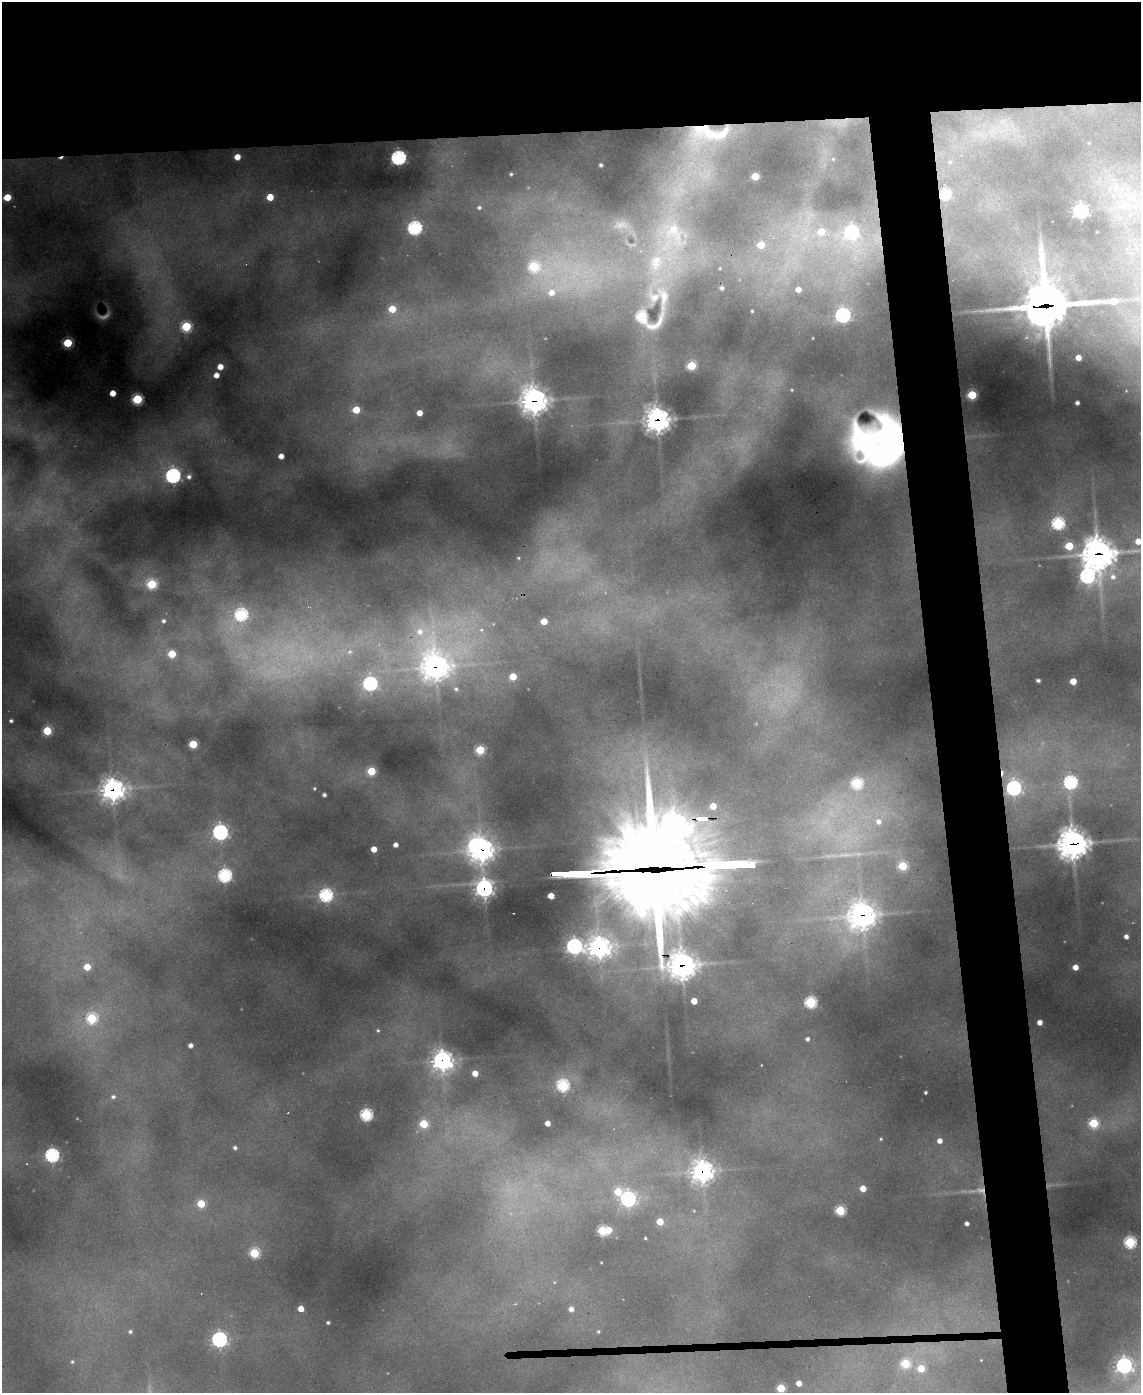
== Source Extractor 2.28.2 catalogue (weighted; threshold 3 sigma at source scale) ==
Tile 2 of 4 x 3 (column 2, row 1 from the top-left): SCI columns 1139-2277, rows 3015-4405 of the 4554 x 4534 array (HDU 1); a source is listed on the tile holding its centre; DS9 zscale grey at full resolution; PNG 1143 x 1395 px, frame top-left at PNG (2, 2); no overlay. Shown black and unused: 15% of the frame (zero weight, under 3 of 4 exposures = <1% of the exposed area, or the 3 px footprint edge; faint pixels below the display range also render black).
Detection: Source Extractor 2.28.2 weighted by HDU 2 'WHT'; one run over the whole footprint, this tile lists its part. Background 0.73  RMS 0.023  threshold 0.104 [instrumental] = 3 sigma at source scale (4.5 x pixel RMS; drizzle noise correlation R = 1.50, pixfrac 1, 0.05/0.05 arcsec/px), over >= 5 px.
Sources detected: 160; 4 too faint to see at this stretch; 4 inside a brighter object's white glare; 3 cosmic-ray / hot-pixel residue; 2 long thin detections or spike segments (spike, bleed or trail) — not listed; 5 inside a brighter listed object's ellipse — not listed separately; the other 142 listed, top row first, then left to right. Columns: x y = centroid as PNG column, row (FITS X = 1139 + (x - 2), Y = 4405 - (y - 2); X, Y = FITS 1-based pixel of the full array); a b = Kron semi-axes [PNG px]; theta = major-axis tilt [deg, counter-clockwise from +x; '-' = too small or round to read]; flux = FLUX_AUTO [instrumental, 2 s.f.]
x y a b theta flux
709 133 41 14 -2 130
237 157 5 4 - 29
398 158 6 6 - 530
833 159 4 4 - 1.9
950 162 6 6 - 5.3
601 165 3 3 - 4.2
511 174 5 4 - 4.8
755 176 5 5 - 65
945 194 6 5 - 200
7 197 5 5 - 68
270 197 5 5 - 50
479 207 6 5 - 6
1080 211 6 6 - 710
415 228 6 6 - 470
821 231 7 6 - 57
852 232 7 6 - 450
673 233 43 37 -31 270
761 245 6 6 - 51
534 267 121 31 -7 580
722 288 4 4 - 6.4
798 289 6 5 - 22
663 297 48 38 -3 170
1047 306 32 20 3 5500
392 309 5 5 - 56
752 311 3 3 - 2.4
843 315 6 6 - 550
642 316 6 6 - 230
186 326 6 5 - 180
68 343 5 5 - 150
1078 357 5 4 - 29
691 366 5 5 - 120
220 367 4 4 - 26
216 375 4 4 - 20
792 390 3 2 - 1.7
113 393 4 4 - 32
972 395 5 5 - 160
137 399 5 5 - 230
534 401 11 10 - 1700
1077 403 4 4 - 8.6
356 410 5 5 - 75
419 413 4 4 - 27
658 420 9 9 - 1600
880 444 47 44 -6 1300
281 456 4 4 - 20
173 475 7 7 - 520
189 477 6 5 - 9
1058 523 6 6 - 340
1138 541 6 6 - 28
1069 546 5 5 - 96
1098 554 13 12 - 3300
518 558 5 4 - 2.8
1087 576 8 7 - 590
1113 577 9 9 - 22
152 584 6 5 - 170
241 614 6 6 - 340
163 621 6 5 - 7.2
544 621 5 4 - 43
481 630 6 5 - 5.3
420 632 11 11 - 32
350 652 6 5 - 4.9
172 654 5 5 - 75
435 667 13 12 - 1700
513 676 5 5 - 57
1038 680 4 3 - 6.5
1073 681 5 4 - 43
370 683 6 6 - 450
456 689 5 5 - 4.3
11 721 4 4 - 5.5
47 731 5 5 - 120
193 744 5 5 - 120
480 750 5 5 - 140
371 771 5 5 - 120
1070 782 6 6 - 380
857 783 6 6 - 200
314 788 6 4 90 3.3
1014 788 7 7 - 510
112 789 10 9 - 1400
324 795 4 3 - 6.6
878 821 8 7 - 17
220 832 7 6 - 640
1073 844 11 10 - 2900
395 845 4 4 - 13
374 849 5 4 - 29
481 850 11 10 - 1500
654 864 63 48 -6 19000
903 866 5 5 - 110
225 875 6 6 - 430
484 888 8 8 - 720
326 895 6 6 - 400
551 896 4 4 - 44
862 915 11 11 - 1800
1126 936 4 4 - 10
574 946 8 7 - 720
599 947 11 10 - 1300
682 965 44 14 -61 2000
87 967 5 5 - 47
1075 967 4 4 - 24
811 1002 6 5 - 280
91 1018 6 6 - 180
1040 1022 4 4 - 18
378 1030 6 5 - 4.2
807 1039 5 4 - 6.7
191 1045 4 4 - 12
442 1060 9 9 - 1000
475 1073 5 5 - 25
563 1085 6 6 - 300
925 1092 3 3 - 3.8
113 1097 6 5 - 6.9
366 1115 6 5 - 300
547 1123 4 4 - 17
1094 1123 5 5 - 160
424 1124 5 5 - 100
881 1139 4 3 - 2.8
940 1141 5 5 - 15
235 1147 4 4 - 6.3
52 1155 6 6 - 490
702 1171 9 9 - 1200
863 1188 5 4 - 28
618 1192 5 5 - 85
628 1199 7 7 - 520
201 1204 5 5 - 82
840 1210 5 5 - 170
660 1221 5 5 - 54
967 1223 4 4 - 8.9
602 1230 5 5 - 180
609 1230 5 4 - 30
645 1238 3 2 - 2.3
1130 1242 5 5 - 310
254 1253 5 5 - 170
301 1309 4 4 - 28
571 1309 5 4 - 13
328 1323 3 3 - 3.8
130 1331 5 5 - 5.5
598 1331 3 3 - 3.1
219 1339 7 7 - 540
981 1360 3 3 - 1.6
72 1362 4 4 - 3.1
905 1363 5 5 - 130
1124 1365 7 7 - 540
921 1368 5 5 - 55
799 1383 4 4 - 20
781 1388 5 5 - 110
Overlapping masked pixels (flux is a lower limit): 19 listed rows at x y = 709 133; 945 194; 663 297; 1047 306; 534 401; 658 420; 880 444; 1098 554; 435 667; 112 789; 1073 844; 481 850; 654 864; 484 888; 862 915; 599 947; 682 965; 442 1060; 702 1171
Isophote crosses this tile's border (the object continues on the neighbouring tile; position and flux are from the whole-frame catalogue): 1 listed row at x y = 1138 541